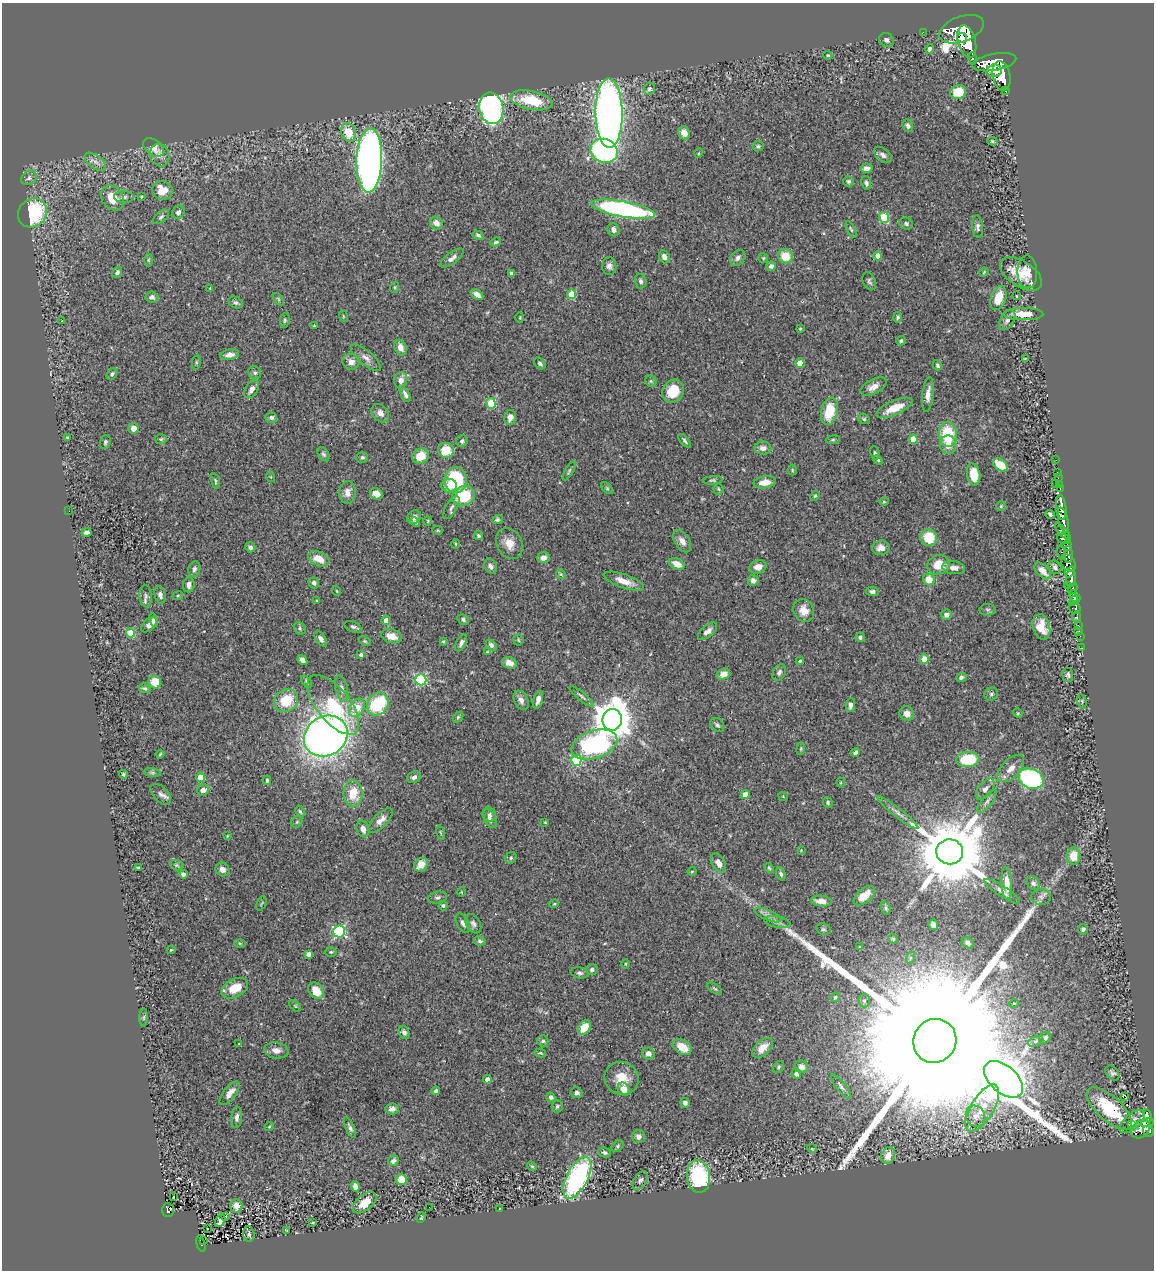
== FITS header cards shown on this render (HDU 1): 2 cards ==
NAXIS1  =                 1152
NAXIS2  =                 1268

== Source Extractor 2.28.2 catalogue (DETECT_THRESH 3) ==
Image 1152 x 1268 px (HDU 1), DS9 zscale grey, 1 PNG px = 1 image px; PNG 1156 x 1272 px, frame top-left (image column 1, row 1268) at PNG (2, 3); each listed source drawn as its Kron ellipse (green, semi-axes under 4 px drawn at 4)
Background 0.62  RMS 0.029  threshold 0.0858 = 3 sigma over >= 5 px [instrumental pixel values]
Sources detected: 412; all 412 listed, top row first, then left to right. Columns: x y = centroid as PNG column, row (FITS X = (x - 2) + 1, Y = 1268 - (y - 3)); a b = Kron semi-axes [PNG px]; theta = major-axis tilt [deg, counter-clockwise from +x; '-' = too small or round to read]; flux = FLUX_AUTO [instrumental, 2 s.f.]
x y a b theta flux
962 29 23 12 20 4200
923 32 2 2 - 9.1
962 38 5 5 - 730
886 40 8 6 -37 5.2
967 41 17 9 -75 3900
929 49 5 4 - 4.1
828 55 4 4 - 2.2
973 58 6 3 -80 55
994 62 22 8 11 2800
994 71 7 6 - 750
1001 76 15 8 -79 2500
649 89 6 5 - 4.2
1006 90 3 3 - 53
958 92 8 6 17 49
531 100 21 9 -12 71
491 108 16 12 -79 660
609 113 35 13 -89 1400
908 126 6 5 - 6
348 132 9 7 -65 39
684 133 7 6 - 18
992 141 5 4 - 2.6
758 146 5 5 - 3.2
153 147 12 7 -37 19
604 151 14 12 -19 380
699 153 5 3 - 1.8
160 155 11 9 -68 11
883 155 10 6 -39 7.7
369 160 32 13 88 1500
96 162 12 6 -38 11
866 168 6 4 13 9.6
29 178 8 6 34 5.1
848 181 5 5 - 3.1
866 183 7 5 -78 4.4
162 190 10 9 - 33
124 197 10 6 -3 6.3
141 197 3 2 - 2
112 198 13 10 -54 34
623 209 32 7 -11 470
178 212 7 6 - 7.9
32 213 15 13 45 190
161 217 9 5 40 4.9
884 217 5 5 - 63
436 223 7 6 - 14
906 224 7 6 - 4.9
978 227 11 5 -84 5.8
851 229 9 4 -64 3.1
613 230 7 6 - 9.5
478 235 6 4 -31 3.9
496 242 5 4 - 3.4
785 256 7 7 - 37
878 256 4 4 - 22
664 257 7 5 -66 9.6
452 258 14 5 36 9.1
738 258 9 6 47 6.9
763 258 5 5 - 2.5
148 260 6 4 89 2.9
609 266 9 7 -84 7.3
771 266 5 5 - 5.2
117 272 6 4 54 5.4
984 272 4 3 - 1.7
1027 272 16 10 -88 19
511 273 4 3 - 6.2
1021 274 23 12 -33 48
641 281 7 5 -75 4.7
869 281 9 6 -65 5.1
395 287 5 3 - 2.1
210 288 3 3 - 1.7
571 294 5 4 - 68
477 295 7 4 -33 9.3
1016 296 3 2 - 1.4
152 297 6 5 - 6.9
998 298 12 7 72 36
278 299 7 3 -53 2.5
236 303 7 5 -28 4.4
1023 314 20 6 0 30
343 316 6 3 -72 1.8
898 317 5 4 - 3.6
520 318 5 3 - 1.7
285 320 7 5 80 3.5
1007 320 11 6 58 9.1
61 321 2 2 - 0.97
314 326 3 3 - 2.1
800 329 3 2 - 2.1
901 341 5 4 - 3.3
400 348 8 5 -69 15
230 355 9 5 10 10
366 358 19 7 -40 11
1025 358 4 3 - 1.6
196 362 7 4 82 2.6
351 362 8 7 - 12
540 363 7 5 -48 4.6
800 363 4 4 - 29
937 365 5 4 - 3.4
255 373 7 6 - 3.8
112 374 6 4 56 4.7
401 380 8 6 78 13
651 381 6 5 - 2.9
873 387 15 7 26 15
252 389 10 6 59 12
673 391 12 10 57 57
405 394 8 4 -63 6.1
928 394 18 5 83 14
491 403 5 4 - 96
894 408 19 7 23 39
830 411 14 8 77 55
380 413 10 8 -50 13
271 417 6 5 - 5.1
510 417 7 6 - 11
864 419 6 5 - 3
133 428 5 5 - 14
948 434 12 9 -88 86
67 438 4 4 - 2.7
161 439 6 5 - 2.9
913 439 4 4 - 39
833 440 7 3 8 2.4
462 441 6 5 - 5
685 441 8 4 -49 4.1
105 442 7 5 72 3.8
948 445 9 8 - 22
763 448 8 6 -2 9.7
446 450 8 7 - 42
875 453 7 4 -79 3.5
323 454 8 5 -57 4.1
420 456 8 7 - 37
362 457 6 5 - 3.7
878 460 5 4 - 2.5
1056 460 2 2 - 4.2
1000 465 8 5 -37 39
792 470 5 3 - 1.9
569 471 10 3 61 3.8
1057 472 2 2 - 6.9
974 474 11 6 -81 36
271 477 5 3 - 1.9
1058 478 2 2 - 8
456 480 13 11 87 130
713 480 9 4 4 3.2
215 481 8 3 -74 2.9
765 482 11 6 8 21
1055 483 3 2 - 48
1059 484 3 2 - 9.6
449 486 8 6 1 17
607 488 7 4 -46 2.9
718 489 5 5 - 2.9
1060 489 3 2 - 14
347 492 11 8 87 15
376 494 7 5 -31 15
464 496 12 9 23 73
815 496 5 4 - 2.7
884 502 5 3 - 1.6
1001 506 5 5 - 2.5
1061 507 12 5 -84 750
451 508 13 5 61 7.1
69 511 2 2 - 24
1050 514 5 3 - 3.5
414 517 7 6 - 9.4
497 520 5 4 - 3.3
1063 520 13 5 -76 770
428 521 4 4 - 1.9
415 522 5 4 - 3.6
438 530 5 4 - 2.2
1063 531 10 4 -47 260
87 532 5 3 - 5.6
478 536 5 4 - 3.4
929 538 8 8 - 56
1064 539 7 5 -18 290
682 541 12 7 -58 13
455 544 5 3 - 1.8
509 544 16 12 -62 24
1067 546 5 5 - 230
250 547 5 5 - 6.2
881 548 8 7 - 11
1062 553 7 3 -74 120
1068 555 8 3 -88 180
543 558 6 5 - 8.8
319 559 11 7 -25 29
1068 563 9 7 -60 470
677 564 8 5 -26 20
938 565 11 9 18 33
490 566 8 6 -64 7.9
758 567 8 6 17 16
1055 567 7 6 - 6.3
954 568 11 6 -8 13
194 569 8 6 76 5.6
1043 571 10 6 -46 15
1070 572 6 4 52 540
561 574 5 4 - 2.2
929 579 6 5 - 32
1071 579 8 5 87 780
753 580 5 5 - 7.8
624 581 21 6 -19 24
314 583 5 5 - 6.5
189 585 7 5 85 9.3
1067 585 4 3 - 98
1072 589 6 4 59 190
337 591 5 3 - 1.6
872 591 6 4 -5 5.6
160 595 9 5 -77 7.1
146 596 11 6 -87 6
178 596 5 3 - 2.1
1073 596 6 4 -73 580
317 600 3 2 - 2.1
1075 600 6 3 43 360
1075 608 6 5 - 130
804 610 12 10 -62 21
987 610 8 6 -1 4.1
946 615 5 5 - 6.3
1077 617 5 3 - 99
463 619 6 4 -29 4.4
153 620 6 4 -76 4.5
386 620 5 4 - 16
149 625 9 5 41 9.3
1078 625 3 2 - 17
353 627 8 5 -21 4.8
1041 627 13 8 -75 29
300 628 6 5 - 3.7
707 631 11 5 40 9
1079 631 3 2 - 7
130 633 5 4 - 67
392 636 11 7 -15 17
1080 636 2 2 - 6.3
860 637 4 4 - 6
321 639 8 5 -56 8.3
518 640 5 5 - 3.1
365 641 6 4 -25 2.3
443 641 3 3 - 2.2
461 643 9 5 63 6.2
491 645 6 4 -46 5.6
1082 648 2 2 - 1.3
487 652 4 3 - 1.7
361 655 4 3 - 5.1
924 659 4 4 - 32
302 660 6 4 -49 8.5
800 661 4 4 - 3.6
509 663 7 5 -16 10
779 672 9 6 59 5.9
723 674 7 5 18 14
1068 675 7 5 -86 4.2
961 677 5 4 - 4.3
421 680 5 5 - 210
307 681 7 4 -48 2.9
155 682 6 6 - 33
144 688 6 4 -19 3.8
342 688 13 6 -76 10
991 694 7 6 - 4
581 696 15 3 -40 4.7
286 700 13 11 40 57
521 700 10 6 -65 9.5
538 700 9 5 74 8.7
1082 701 7 4 -76 2.5
378 704 12 10 55 130
333 705 36 16 -51 110
850 705 7 4 87 7.6
357 708 10 7 56 55
1018 713 5 4 - 2.1
907 714 8 7 - 13
458 717 6 4 46 2.5
612 720 11 9 82 5500
717 725 8 6 -44 4.4
326 736 23 19 32 1600
594 744 23 14 18 340
801 749 6 3 82 2.1
855 752 4 4 - 4.4
160 754 4 2 - 1.9
968 759 11 7 4 97
576 760 5 5 - 140
1011 768 17 9 46 17
152 773 8 4 -9 4
123 774 4 3 - 2.7
200 777 4 4 - 44
414 777 7 5 26 6.5
1031 779 13 9 -19 310
267 780 5 3 - 4.3
841 782 5 4 - 2.1
985 789 12 7 52 9.8
203 790 6 5 - 12
353 793 13 9 89 43
161 794 13 7 -47 8.9
745 795 4 4 - 37
783 796 5 4 - 1.9
987 801 14 5 52 7.1
828 802 5 5 - 3.2
300 812 6 4 -61 3.3
898 813 26 4 -38 12
490 815 7 6 - 5.7
490 818 10 6 -62 7.3
380 820 16 7 45 13
297 822 6 5 - 3.1
545 822 3 3 - 1.4
363 829 8 6 -75 12
441 833 7 3 -71 1.9
227 836 4 2 - 1.4
801 850 3 3 - 1.3
950 852 13 12 - 26000
1073 856 8 7 - 30
511 858 6 5 - 3.3
719 863 10 6 -59 13
177 865 6 5 - 3
421 865 7 6 - 23
138 868 3 3 - 3.4
769 868 5 4 - 2.6
222 869 7 6 - 11
692 871 4 4 - 2.1
183 874 4 4 - 5.4
781 874 7 4 -68 3.7
1007 883 16 5 -87 22
1033 883 7 6 - 5.4
1002 891 21 5 -33 9.8
461 892 5 3 - 1.8
864 896 12 7 39 25
437 897 10 6 11 4.9
1041 897 10 8 -1 7.7
821 901 10 5 -5 17
261 903 8 2 69 1.9
554 904 5 3 - 1.8
443 906 5 4 - 2.7
886 908 7 4 -73 3.7
768 915 14 5 -23 9.6
777 922 13 5 -12 8.4
463 923 10 6 -61 7.7
473 924 10 6 -58 6.8
933 925 5 4 - 10
823 929 7 5 -12 3.4
1083 929 5 4 - 4
339 931 6 6 - 260
893 939 5 4 - 2.3
480 941 6 4 -10 3.3
240 943 6 4 -2 2.6
968 943 6 5 - 6.2
860 947 4 3 - 2.7
171 950 4 3 - 1.5
331 952 5 4 - 2.7
308 954 4 4 - 11
910 958 6 4 71 2.9
625 964 4 3 - 1.8
592 969 6 5 - 5.1
579 973 9 5 -12 5.1
235 988 14 9 27 36
715 989 8 4 -35 3.8
316 991 9 7 -52 32
835 997 5 4 - 2.4
864 1001 7 5 -88 4.4
1014 1003 5 3 - 1.5
295 1006 7 4 -45 2.3
144 1017 9 4 89 3.4
584 1027 8 5 55 34
404 1032 7 5 -60 5.4
1045 1038 6 5 - 5.3
543 1041 6 5 - 4.2
935 1041 22 21 - 290000
1036 1041 8 5 20 4.7
239 1043 3 2 - 1.3
682 1047 10 7 -34 34
762 1048 12 7 43 25
276 1050 12 8 -7 14
540 1053 6 3 -15 2.5
648 1054 6 6 - 8.5
779 1067 7 4 54 3.2
801 1067 7 6 - 10
796 1073 5 4 - 6.6
1112 1073 8 6 -49 5
621 1078 17 16 - 35
487 1079 4 4 - 13
1004 1079 23 13 -41 11000
841 1086 15 4 -51 6.7
624 1089 7 5 -55 19
436 1091 4 3 - 4.5
230 1093 14 6 52 15
577 1093 6 5 - 5.9
1125 1096 4 3 - 19
551 1097 5 4 - 4.4
685 1103 5 5 - 5.7
557 1106 6 5 - 4.1
982 1108 26 11 59 38
1109 1108 28 12 -42 120
392 1109 7 5 6 8.7
976 1116 11 9 -60 14
1147 1116 7 3 -79 220
237 1117 11 5 83 7.5
1132 1121 15 7 42 13
1147 1123 7 3 17 230
1132 1125 3 2 - 7.3
269 1127 4 3 - 1.5
350 1128 11 4 -66 5.6
1141 1129 11 8 43 470
1148 1131 6 5 - 310
638 1137 6 6 - 8.8
617 1146 7 5 43 3.4
812 1149 5 3 - 1.6
605 1152 6 4 -24 4.3
888 1155 9 6 63 18
393 1161 6 5 - 5.8
532 1166 5 4 - 2.7
699 1176 16 11 -82 190
577 1178 23 10 63 350
401 1179 5 5 - 30
640 1180 10 6 57 5.2
355 1186 5 4 - 11
173 1196 3 2 - 5
365 1203 14 7 39 29
236 1206 7 6 - 10
429 1207 2 2 - 1.9
500 1208 3 2 - 1.2
168 1210 7 6 - 120
226 1216 3 3 - 21
421 1218 5 3 - 2.3
220 1221 6 4 61 6.5
313 1222 3 2 - 1.6
207 1229 3 2 - 3.8
286 1230 3 2 - 1.4
249 1234 8 5 -89 5.5
203 1241 3 3 - 24
201 1244 8 3 -76 86